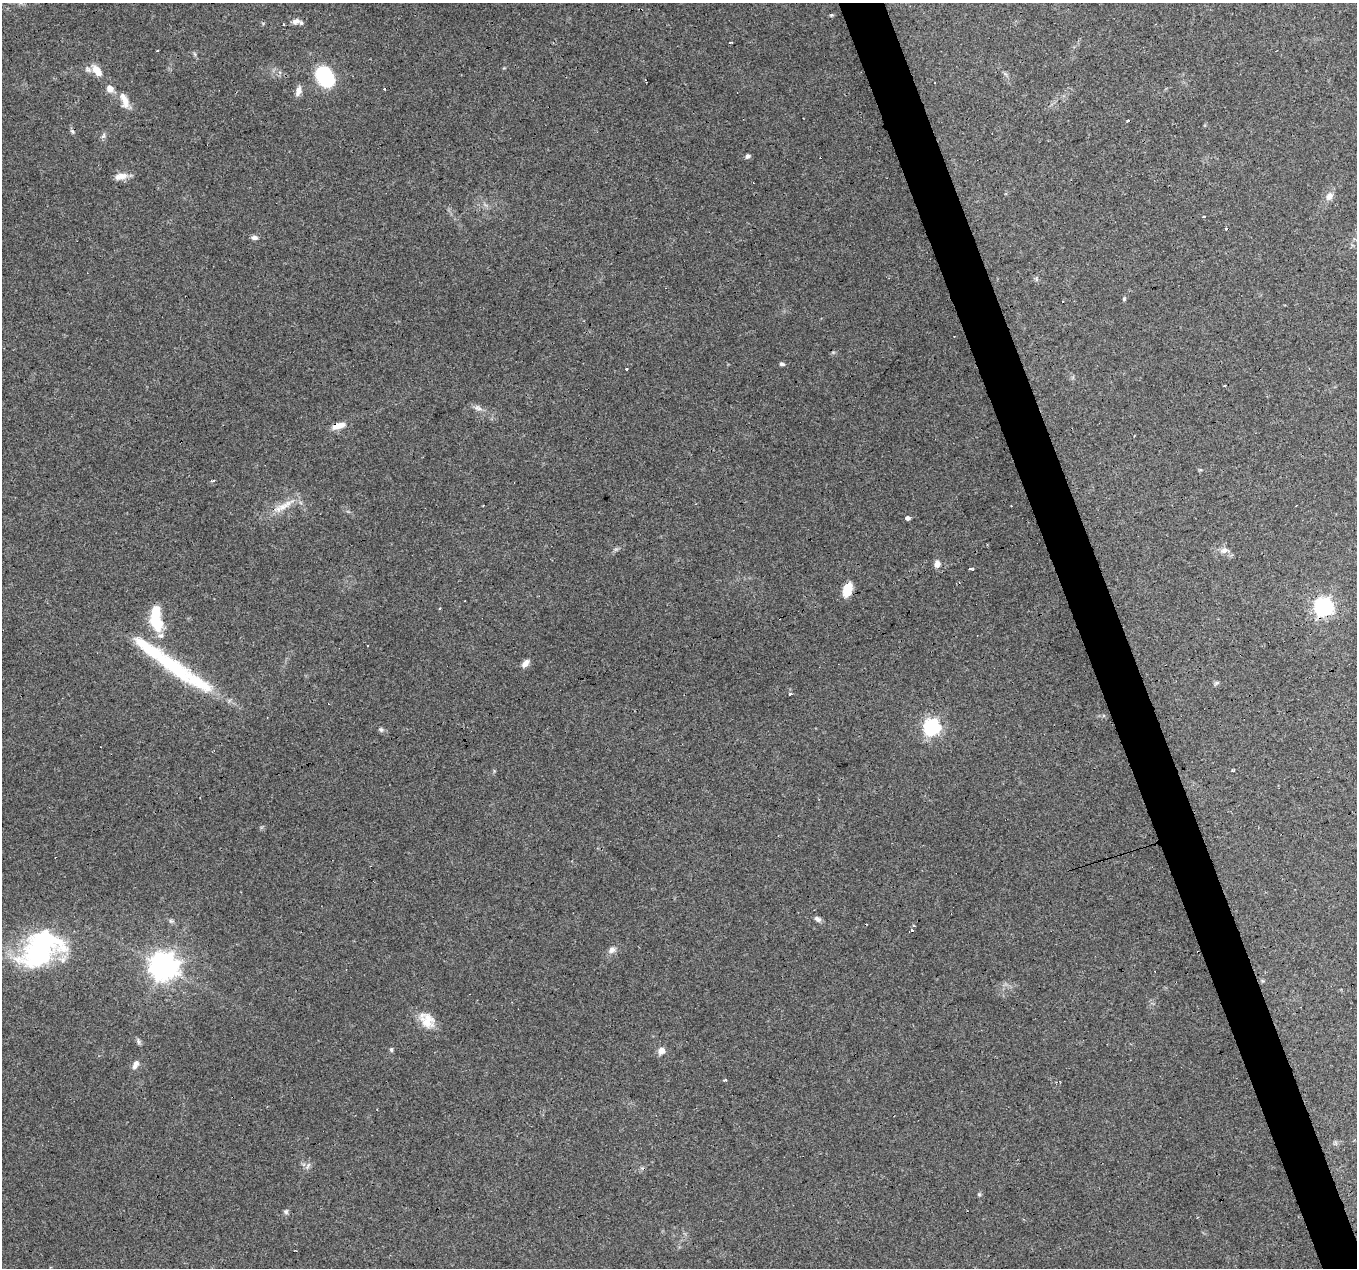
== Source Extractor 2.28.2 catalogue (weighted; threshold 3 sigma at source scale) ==
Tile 6 of 4 x 4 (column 2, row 2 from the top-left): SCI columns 1356-2710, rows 2653-3918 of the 5419 x 5248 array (HDU 1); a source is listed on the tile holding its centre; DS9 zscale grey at full resolution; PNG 1359 x 1270 px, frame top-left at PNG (2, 3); no overlay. Shown black and unused: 3% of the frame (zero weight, under 3 of 4 exposures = <1% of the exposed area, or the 3 px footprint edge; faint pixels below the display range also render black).
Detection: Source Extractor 2.28.2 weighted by HDU 2 'WHT'; one run over the whole footprint, this tile lists its part. Background 0.101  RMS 0.0064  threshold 0.0288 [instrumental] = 3 sigma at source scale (4.5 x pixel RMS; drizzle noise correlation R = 1.50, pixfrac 1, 0.0396/0.0396 arcsec/px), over >= 5 px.
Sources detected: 67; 2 inside a brighter object's white glare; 11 cosmic-ray / hot-pixel residue — not listed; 3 inside a brighter listed object's ellipse — not listed separately; the other 51 listed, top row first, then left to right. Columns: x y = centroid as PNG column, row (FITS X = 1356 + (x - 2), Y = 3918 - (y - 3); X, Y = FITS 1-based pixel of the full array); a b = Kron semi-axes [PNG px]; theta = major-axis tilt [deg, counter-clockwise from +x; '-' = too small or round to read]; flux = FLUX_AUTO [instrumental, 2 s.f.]
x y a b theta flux
832 15 5 3 - 0.72
296 21 13 7 13 3.5
731 42 4 2 - 0.87
97 70 17 8 -51 7.9
325 76 19 13 -63 53
110 89 9 8 - 4.1
384 89 3 2 - 1.1
298 91 12 7 74 3.7
124 100 21 9 -72 7
103 136 8 5 59 1.5
747 156 6 5 - 1.7
121 176 17 7 10 5.4
1329 196 11 8 52 3.8
1204 217 3 3 - 1.9
254 238 8 6 6 2
1124 299 5 5 - 0.87
782 364 6 4 -16 1.4
627 369 3 3 - 2.1
478 408 11 6 -23 2.7
338 426 16 7 16 6.4
212 481 5 3 - 1.1
285 505 10 8 9 5
908 518 4 4 - 5.4
1224 550 10 6 32 2.9
937 564 8 7 - 3.6
971 569 5 3 - 2.4
847 589 14 9 72 13
1324 607 7 7 - 250
439 609 3 3 - 0.67
156 622 17 11 -64 23
368 646 2 2 - 0.44
525 663 10 6 50 3.5
173 666 67 20 -38 48
1217 683 7 4 19 1.2
790 694 4 3 - 4.5
932 727 7 7 - 160
381 730 7 5 -56 1.3
817 919 9 6 -34 2
171 921 6 5 - 1.2
40 949 48 32 38 110
612 950 9 7 35 3.1
164 967 9 9 - 740
427 1020 24 14 -46 11
138 1041 8 5 -70 1.4
391 1049 6 5 - 0.95
661 1051 9 8 - 3.9
136 1063 8 7 - 2.4
725 1080 4 3 - 1.1
308 1166 10 4 63 1.7
979 1194 5 5 - 0.85
286 1212 7 6 - 1.4
Overlapping masked pixels (flux is a lower limit): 2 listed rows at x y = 338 426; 1324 607